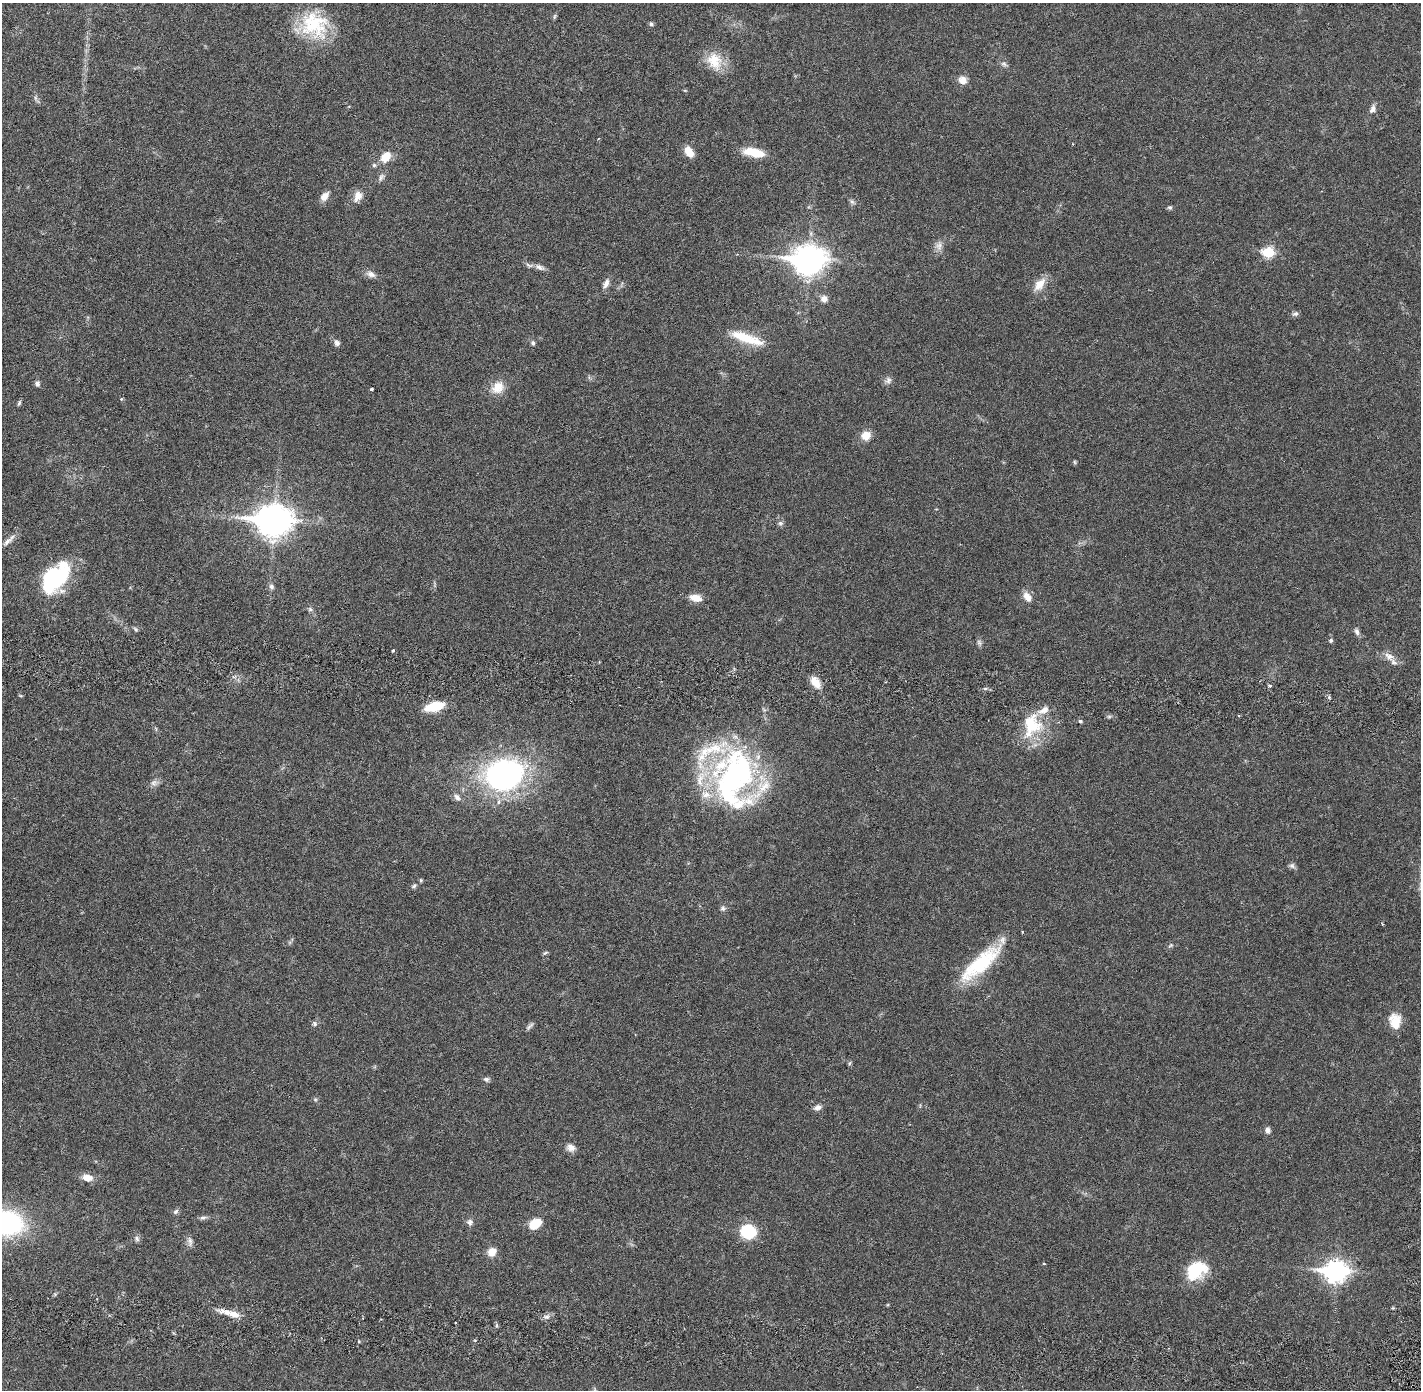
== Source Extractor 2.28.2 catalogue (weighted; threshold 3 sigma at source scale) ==
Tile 7 of 4 x 4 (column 3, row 2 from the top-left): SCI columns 2920-4338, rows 2882-4269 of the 5842 x 5871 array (HDU 1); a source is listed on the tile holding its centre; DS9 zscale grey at full resolution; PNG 1423 x 1392 px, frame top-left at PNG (2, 3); no overlay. Shown black and unused: <1% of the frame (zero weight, under 2 of 6 exposures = <1% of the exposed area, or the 3 px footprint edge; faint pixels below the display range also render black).
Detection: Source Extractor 2.28.2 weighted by HDU 2 'WHT'; one run over the whole footprint, this tile lists its part. Background 0.0208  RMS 0.0032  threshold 0.013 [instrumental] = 3 sigma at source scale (4.09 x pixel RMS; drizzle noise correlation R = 1.36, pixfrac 0.8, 0.05/0.05 arcsec/px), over >= 5 px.
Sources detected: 104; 2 inside a brighter object's white glare — not listed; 9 inside a brighter listed object's ellipse — not listed separately; the other 93 listed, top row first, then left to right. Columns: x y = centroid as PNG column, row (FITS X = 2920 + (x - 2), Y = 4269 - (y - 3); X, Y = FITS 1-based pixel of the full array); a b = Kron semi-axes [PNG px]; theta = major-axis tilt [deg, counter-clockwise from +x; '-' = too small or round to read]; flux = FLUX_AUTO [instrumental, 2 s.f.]
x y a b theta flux
554 16 8 4 80 0.3
651 24 6 5 - 0.39
313 25 39 33 -7 12
714 61 25 19 -62 4.7
1004 64 9 5 -20 0.53
963 80 11 10 - 1.4
35 98 7 4 -71 0.39
1373 109 10 7 68 0.93
689 152 13 8 -56 2.1
754 152 25 10 -10 4
386 157 14 10 50 2.6
374 165 5 5 - 0.36
381 177 12 6 63 0.66
325 196 12 8 51 1.4
358 196 14 10 62 1.8
852 202 8 5 -62 0.45
1170 207 5 5 - 0.36
939 246 12 10 88 1.2
1268 252 7 6 - 12
809 260 13 10 2 250
539 267 14 7 -25 0.98
371 274 13 7 -23 1.1
606 284 14 7 68 1
1039 284 20 10 49 2.3
824 299 8 8 - 1.1
1295 314 9 6 17 0.52
747 338 43 10 -19 6
337 343 8 6 -56 0.73
533 343 6 5 - 0.43
888 380 10 8 36 0.74
37 384 7 6 - 0.55
498 387 19 15 45 2.9
372 389 3 3 - 0.49
121 399 3 3 - 0.29
19 403 8 4 63 0.32
866 436 11 10 - 2.1
1074 462 6 4 -88 0.24
274 521 13 10 -2 330
780 523 7 5 20 0.43
7 541 17 6 39 1
55 578 32 18 50 20
271 587 7 6 - 0.54
1027 597 13 9 -60 1.6
696 598 13 7 -12 2.3
310 609 7 6 - 0.44
136 629 7 5 -42 0.33
1357 631 10 6 -71 0.62
1331 640 5 5 - 0.38
979 642 9 6 -73 0.5
393 651 4 3 - 0.26
1389 656 14 9 -27 1.5
815 682 15 9 -55 2.3
1269 686 5 4 - 0.32
1329 697 5 4 - 0.28
434 707 17 8 14 6.3
1080 721 4 4 - 0.35
1033 726 38 23 48 8.6
504 775 43 33 13 43
732 777 69 51 -6 41
154 783 10 8 26 0.84
457 797 10 7 -57 0.88
1292 866 10 5 -23 0.49
421 880 5 5 - 0.23
414 886 7 5 54 0.38
723 908 7 7 - 0.52
1170 945 8 3 45 0.27
545 953 8 4 35 0.27
981 963 58 16 42 14
1395 1021 18 13 -80 3.3
315 1024 7 6 - 0.46
530 1026 13 4 44 0.51
850 1063 6 4 70 0.26
486 1079 8 6 -7 0.5
315 1099 5 5 - 0.29
817 1107 11 7 21 0.83
1267 1130 8 6 -76 0.72
571 1148 11 9 -23 1.2
87 1178 12 8 -10 1.9
176 1211 8 6 46 0.48
203 1218 9 6 13 0.51
470 1222 9 8 - 0.7
6 1223 27 19 -7 35
535 1224 12 8 32 4.1
748 1231 18 15 -21 6.5
137 1239 8 6 -61 0.53
190 1241 14 6 -80 0.8
492 1252 10 9 - 1.8
1044 1264 4 3 - 0.19
1196 1270 26 18 34 7.7
1336 1271 10 8 -2 110
1393 1308 5 4 - 0.19
231 1313 29 6 -15 2.6
546 1317 9 4 0 0.58
Isophote crosses this tile's border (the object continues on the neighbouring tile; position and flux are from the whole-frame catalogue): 1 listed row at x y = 6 1223